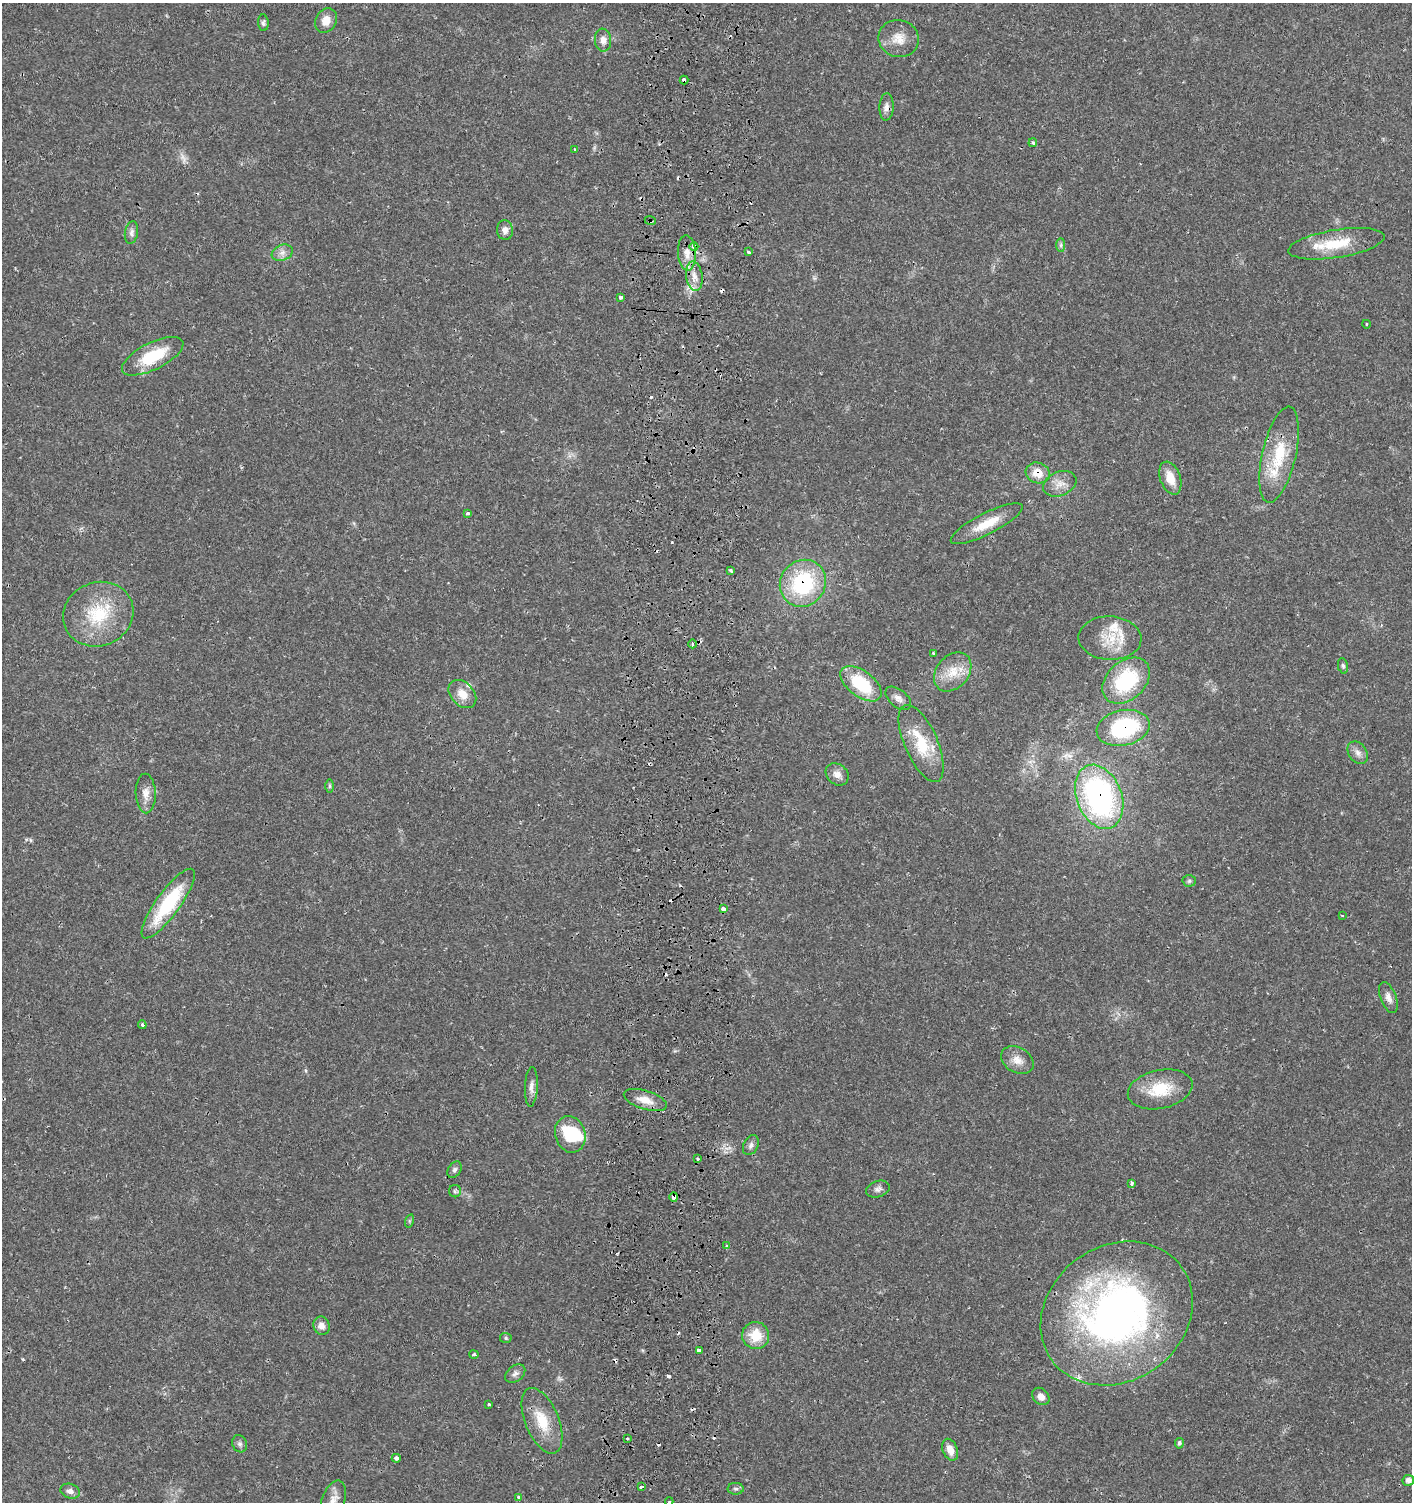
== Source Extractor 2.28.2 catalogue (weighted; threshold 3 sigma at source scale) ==
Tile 5 of 3 x 3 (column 2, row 2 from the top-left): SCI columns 1746-3155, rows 1559-3058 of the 4845 x 4632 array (HDU 1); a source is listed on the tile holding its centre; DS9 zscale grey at full resolution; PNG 1414 x 1504 px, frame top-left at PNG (2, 3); each listed source drawn as its Kron ellipse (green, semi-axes under 4 px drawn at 4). Shown black and unused: <1% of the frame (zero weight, under 2 of 3 exposures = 5% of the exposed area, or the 3 px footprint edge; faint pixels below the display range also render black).
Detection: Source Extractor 2.28.2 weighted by HDU 2 'WHT'; one run over the whole footprint, this tile lists its part. Background 0.0151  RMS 0.0022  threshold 0.0101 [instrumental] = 3 sigma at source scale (4.5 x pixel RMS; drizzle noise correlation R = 1.50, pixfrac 1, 0.0396/0.0396 arcsec/px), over >= 5 px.
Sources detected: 109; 1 too faint to see at this stretch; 1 inside a brighter object's white glare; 16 cosmic-ray / hot-pixel residue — neither listed nor drawn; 3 inside a brighter listed object's ellipse — not listed separately; the other 88 listed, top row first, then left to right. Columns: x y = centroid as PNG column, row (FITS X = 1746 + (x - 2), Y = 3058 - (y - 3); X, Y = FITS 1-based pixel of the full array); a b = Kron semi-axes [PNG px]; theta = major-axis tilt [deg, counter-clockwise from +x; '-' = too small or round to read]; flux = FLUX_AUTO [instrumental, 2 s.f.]
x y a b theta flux
326 20 13 10 61 2.6
263 23 8 5 -86 0.5
899 39 20 18 -16 3.6
603 40 11 8 -83 1.6
684 80 4 3 - 1.3
886 107 14 7 87 1.2
1033 143 4 3 - 0.38
574 149 4 3 - 0.2
650 221 6 4 -25 0.4
505 230 10 8 -85 1.3
131 233 11 6 80 0.91
1336 244 49 14 9 8.3
1061 245 7 4 -90 0.5
694 247 4 4 - 4.5
749 252 3 2 - 0.81
282 253 11 7 21 1.3
687 253 18 9 -86 2.4
694 276 15 8 -81 2.2
621 297 4 3 - 0.51
1366 324 4 3 - 0.17
153 356 33 13 26 9.9
1279 455 49 17 77 11
1038 473 12 10 -20 3.2
1170 478 17 10 -70 3.8
1060 484 17 12 22 2.4
468 513 4 3 - 0.65
987 524 40 10 27 5.5
731 570 4 3 - 0.64
803 583 24 22 52 21
98 614 36 31 23 13
1110 638 31 22 -2 7.3
692 644 4 3 - 0.27
934 653 3 2 - 0.31
1343 666 8 5 -79 0.43
953 672 22 16 49 4.8
1126 681 27 19 43 17
861 684 24 12 -37 12
462 694 16 11 -45 3.1
898 698 15 8 -40 1.3
1123 728 27 17 12 19
921 743 41 16 -66 9
1358 753 12 9 -55 1.3
837 774 12 10 -40 1.6
330 786 7 4 90 0.35
146 793 20 10 -88 2.1
1099 797 33 22 -69 52
1189 881 7 5 2 0.45
168 904 42 12 54 16
723 909 4 3 - 1.4
1342 915 4 2 - 0.18
1388 997 16 8 -69 1.4
142 1025 4 3 - 0.39
1017 1060 17 12 -29 2.4
531 1087 20 6 87 1.4
1160 1089 33 19 12 8
645 1100 22 9 -17 2.9
570 1134 18 15 -73 9.8
751 1145 10 7 64 0.88
698 1159 3 3 - 0.67
454 1170 9 6 58 0.64
1132 1183 4 3 - 1.1
878 1189 12 8 18 0.93
455 1191 6 6 - 0.51
674 1197 5 4 - 2.1
409 1221 7 4 72 0.34
726 1246 3 3 - 0.8
1117 1313 80 67 35 100
321 1326 9 8 - 1.6
756 1335 13 13 - 5.4
506 1338 6 5 - 0.35
699 1351 4 3 - 4.4
474 1354 5 3 - 0.35
515 1373 11 7 38 0.95
1041 1396 10 7 -45 1.5
489 1404 3 3 - 0.4
542 1421 35 16 -67 6.9
627 1438 3 3 - 0.78
1179 1443 5 4 - 0.5
240 1444 9 7 -64 0.68
950 1450 11 7 -70 2.1
396 1458 4 4 - 0.52
1408 1480 6 5 - 1
642 1487 4 3 - 1.4
736 1489 8 6 2 0.51
70 1491 10 7 -17 1.2
518 1498 3 3 - 0.85
333 1501 21 11 71 2.6
669 1502 4 3 - 0.25
Overlapping masked pixels (flux is a lower limit): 8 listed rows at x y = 684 80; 650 221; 694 247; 1038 473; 803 583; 1123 728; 1099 797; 674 1197
Isophote crosses this tile's border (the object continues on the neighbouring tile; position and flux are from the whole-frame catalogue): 1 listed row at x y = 333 1501